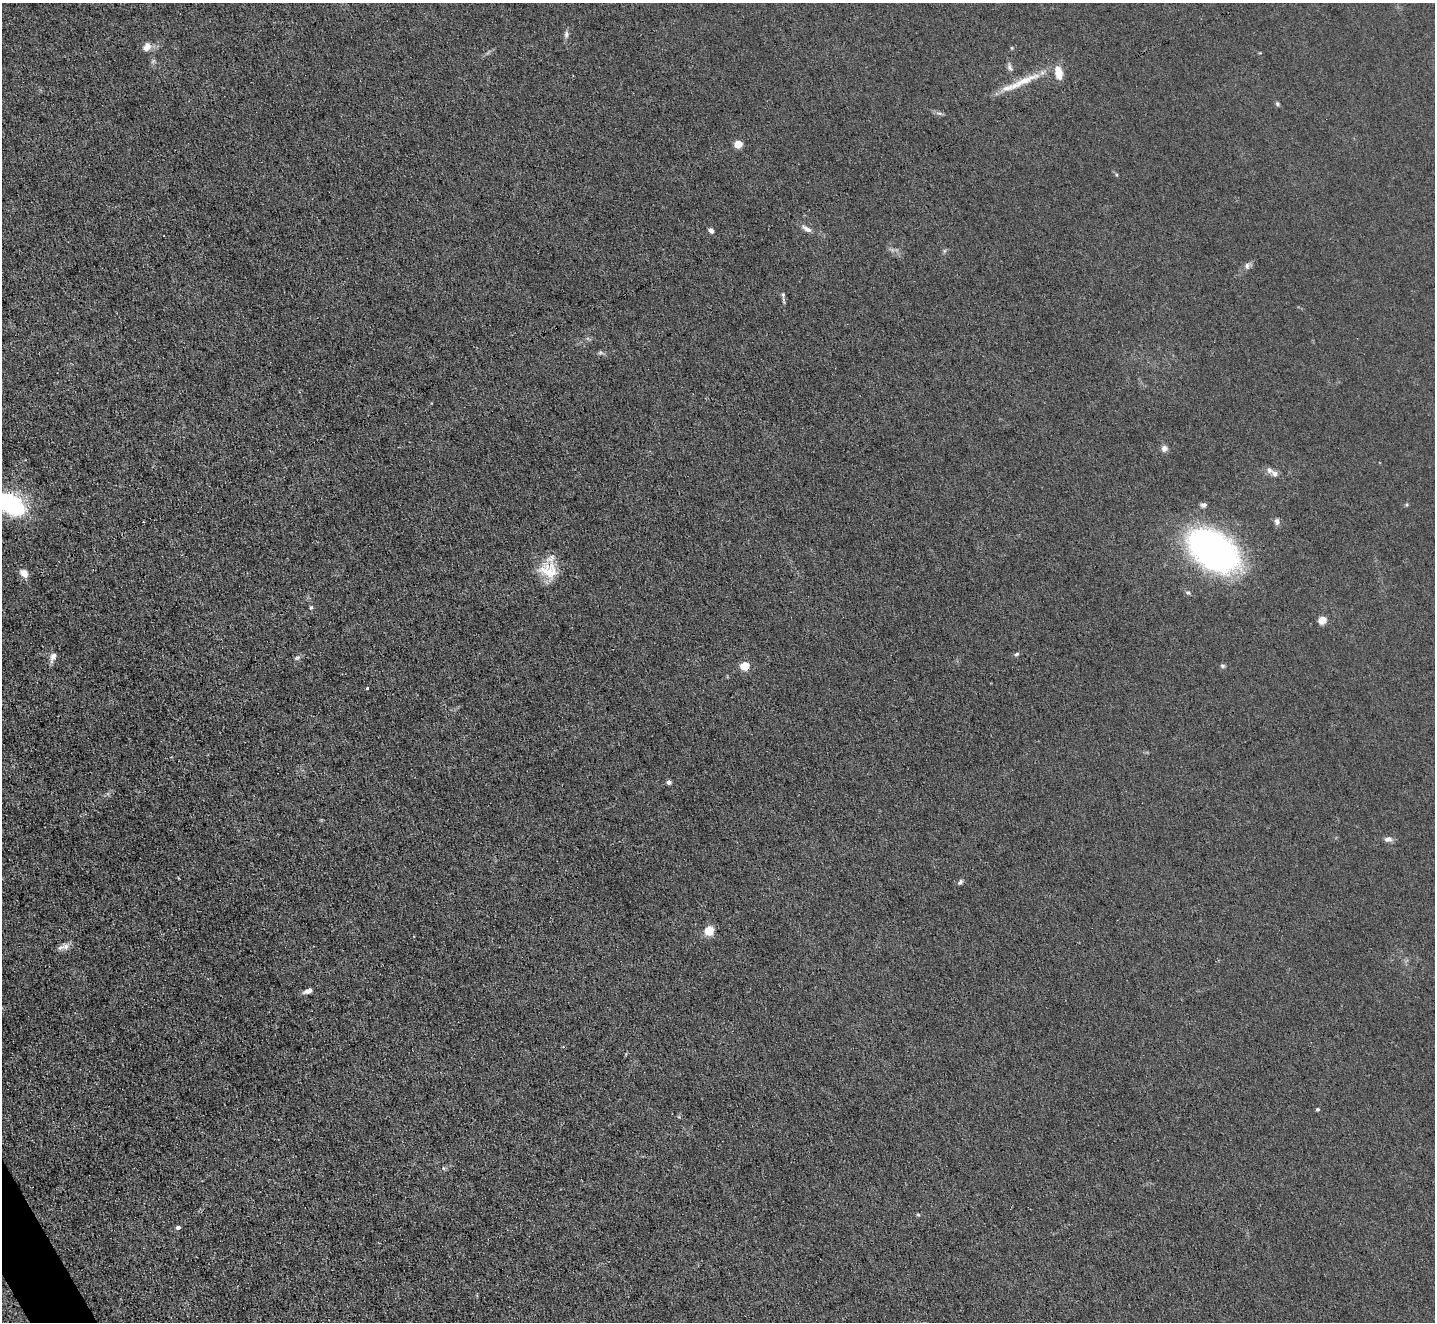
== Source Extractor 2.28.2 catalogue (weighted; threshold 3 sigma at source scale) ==
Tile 7 of 4 x 4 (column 3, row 2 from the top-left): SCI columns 2865-4297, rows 2791-4110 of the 5729 x 5718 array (HDU 1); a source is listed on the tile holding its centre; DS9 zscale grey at full resolution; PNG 1437 x 1324 px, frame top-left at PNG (2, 3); no overlay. Shown black and unused: <1% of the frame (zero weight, under 3 of 4 exposures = <1% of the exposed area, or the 3 px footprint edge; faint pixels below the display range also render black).
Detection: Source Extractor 2.28.2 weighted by HDU 2 'WHT'; one run over the whole footprint, this tile lists its part. Background 0.0461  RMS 0.007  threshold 0.0315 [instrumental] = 3 sigma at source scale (4.5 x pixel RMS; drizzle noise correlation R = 1.50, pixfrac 1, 0.05/0.05 arcsec/px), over >= 5 px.
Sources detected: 40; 2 inside a brighter listed object's ellipse — not listed separately; the other 38 listed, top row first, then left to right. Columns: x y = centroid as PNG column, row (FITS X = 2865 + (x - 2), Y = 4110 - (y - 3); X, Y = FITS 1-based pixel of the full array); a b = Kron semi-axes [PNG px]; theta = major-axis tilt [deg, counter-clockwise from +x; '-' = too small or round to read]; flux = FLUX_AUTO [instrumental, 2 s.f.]
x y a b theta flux
566 34 10 5 90 2.1
147 47 11 9 62 4.8
1012 48 5 4 - 0.8
1010 67 12 6 -65 2.3
1059 72 16 8 -80 9.1
1022 82 57 8 25 18
1277 104 6 5 - 1.1
738 144 5 5 - 19
807 229 15 6 -31 3.7
711 231 6 5 - 2.3
1247 266 9 6 88 2.3
783 295 6 5 - 1.2
600 353 7 4 19 1.3
1164 448 8 8 - 2.8
1275 473 8 7 - 3
11 504 36 21 -27 69
1203 505 7 6 - 2.2
1277 521 9 6 90 2.3
1213 550 41 26 -35 280
548 570 27 21 -25 19
24 573 10 7 -40 5.7
1188 593 6 5 - 1.3
311 607 5 3 - 0.81
1322 620 5 5 - 21
1016 654 7 4 27 1.2
53 657 14 7 69 3.9
297 658 9 5 15 1.6
745 666 5 5 - 29
1222 666 7 5 -2 1.2
367 688 3 3 - 1.4
669 782 6 5 - 1.9
1388 839 10 6 4 2.9
960 882 7 5 39 1.5
709 931 8 7 - 12
66 946 9 8 - 3.2
308 991 11 5 22 3.5
1317 1109 4 4 - 1.1
178 1227 5 4 - 1.9
Isophote crosses this tile's border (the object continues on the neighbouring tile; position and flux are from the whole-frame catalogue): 1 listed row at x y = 11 504